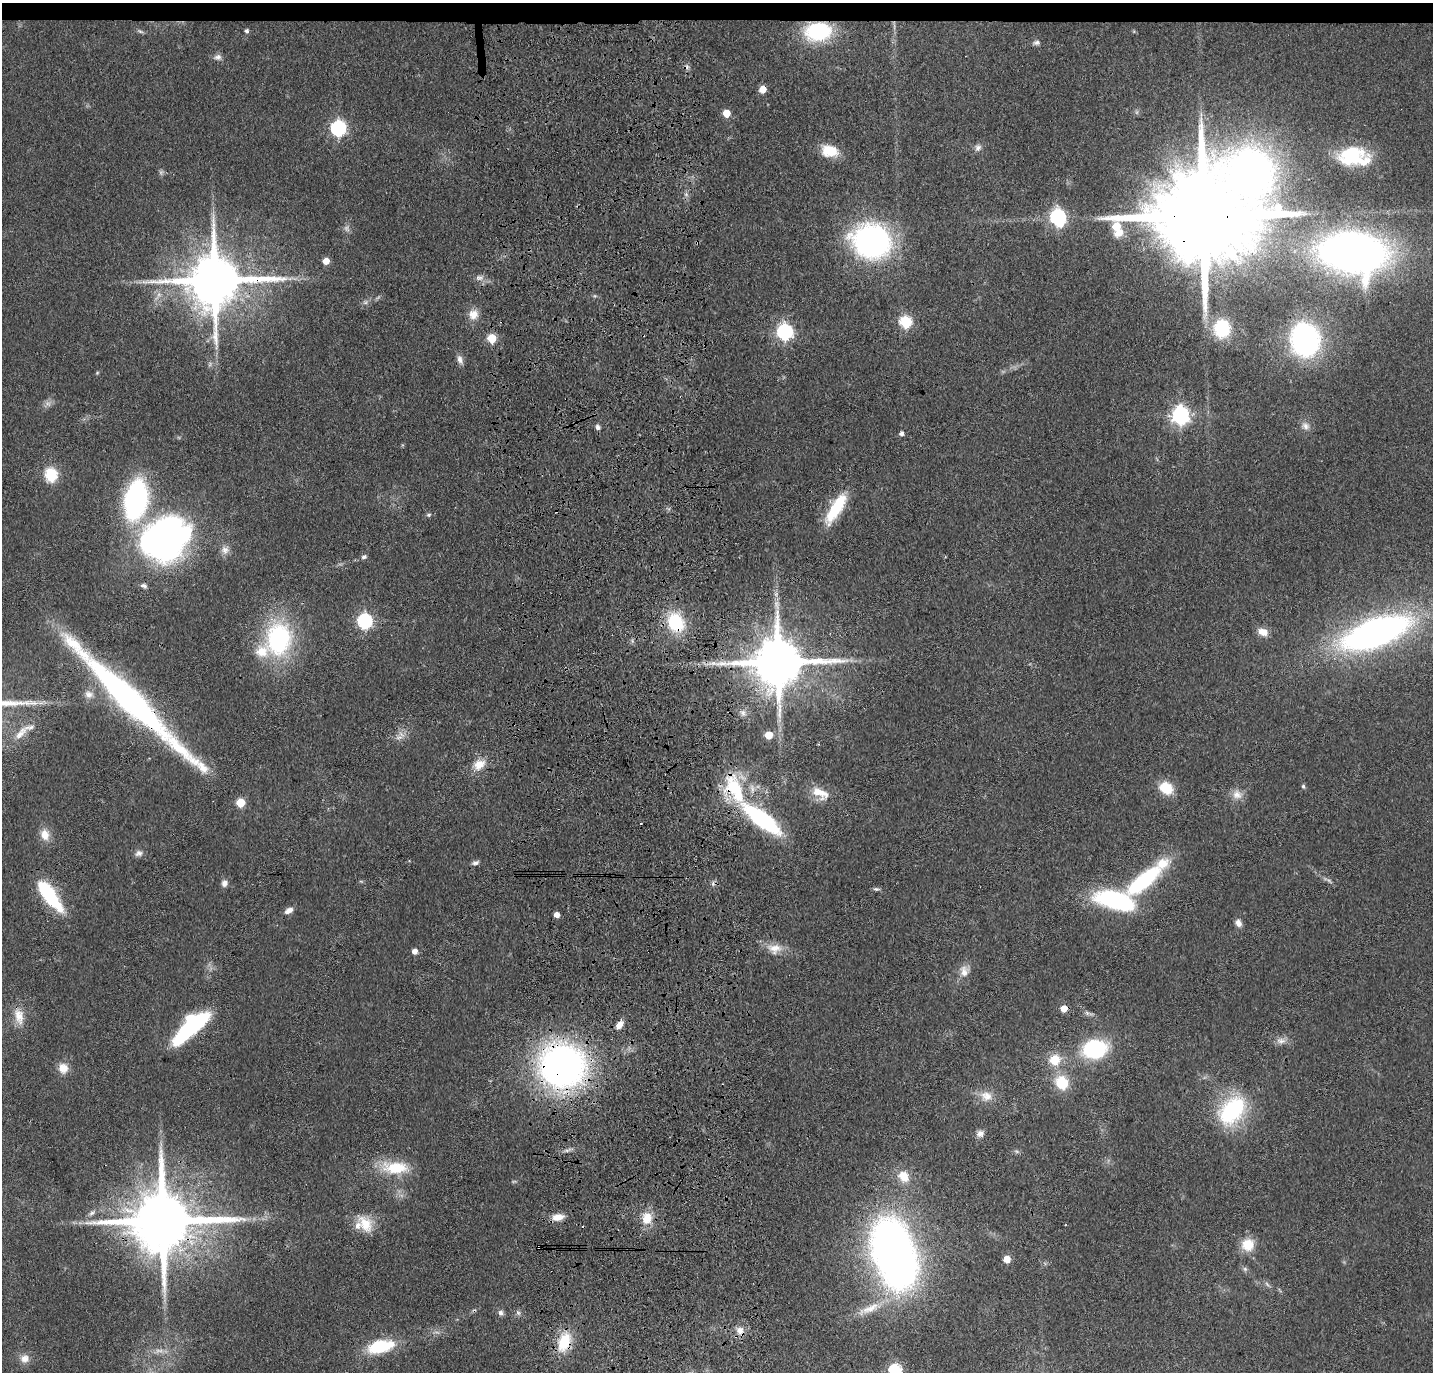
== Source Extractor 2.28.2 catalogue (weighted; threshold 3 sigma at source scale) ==
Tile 2 of 3 x 3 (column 2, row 1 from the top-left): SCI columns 1547-2977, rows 2854-4223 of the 4525 x 4336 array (HDU 1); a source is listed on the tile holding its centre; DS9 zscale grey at full resolution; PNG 1435 x 1374 px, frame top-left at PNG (2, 3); no overlay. Shown black and unused: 2% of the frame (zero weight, under 3 of 4 exposures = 6% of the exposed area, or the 3 px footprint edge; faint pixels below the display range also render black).
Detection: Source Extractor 2.28.2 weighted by HDU 2 'WHT'; one run over the whole footprint, this tile lists its part. Background 0.0633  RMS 0.006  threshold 0.0272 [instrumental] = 3 sigma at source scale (4.5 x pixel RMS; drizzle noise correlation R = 1.50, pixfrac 1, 0.05/0.05 arcsec/px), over >= 5 px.
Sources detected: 132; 6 too faint to see at this stretch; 1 inside a brighter object's white glare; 6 cosmic-ray / hot-pixel residue — not listed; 7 inside a brighter listed object's ellipse — not listed separately; the other 112 listed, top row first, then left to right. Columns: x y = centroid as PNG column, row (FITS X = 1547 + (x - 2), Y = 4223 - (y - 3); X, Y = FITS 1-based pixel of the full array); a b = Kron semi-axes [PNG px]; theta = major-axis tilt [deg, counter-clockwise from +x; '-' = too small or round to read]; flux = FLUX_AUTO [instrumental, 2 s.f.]
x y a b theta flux
140 31 9 4 -29 1.2
247 31 5 4 - 1.6
818 31 28 20 7 46
1036 43 9 6 11 1.8
218 57 10 8 2 2.7
763 89 5 5 - 10
727 113 5 5 - 14
338 128 7 6 - 150
978 148 10 8 55 2.7
830 151 17 12 -10 16
1351 155 29 19 14 34
1251 171 63 42 -19 340
1202 216 41 20 0 21000
1058 217 8 6 -70 170
871 241 35 30 -17 150
1353 253 53 34 -8 400
326 261 5 5 - 7.9
479 278 11 7 8 2.7
214 280 17 15 5 4200
595 296 6 4 -17 0.89
365 302 7 6 - 1.6
473 314 13 12 - 6.8
906 322 6 6 - 66
1222 328 19 17 87 28
785 332 7 6 - 180
492 338 5 5 - 28
1305 340 22 18 -79 170
460 360 13 7 -67 3.1
97 373 5 4 - 0.66
48 404 8 5 0 2
1180 415 7 7 - 260
1306 426 12 9 -46 3.7
598 427 8 6 -60 1.8
901 434 4 4 - 2.3
51 474 12 10 -80 22
136 500 26 16 80 170
836 508 36 11 58 29
428 515 7 5 2 1.1
164 539 48 38 32 240
225 550 12 11 - 4.1
364 557 8 5 20 1.5
144 586 8 5 -19 1.8
776 594 6 5 - 1.4
365 621 7 6 - 140
676 622 22 17 -69 32
1263 632 13 9 -19 6.1
1375 633 43 17 20 380
279 639 32 25 82 90
778 662 15 13 3 4100
89 694 12 10 -39 4.6
129 699 130 21 -44 210
743 713 10 8 -60 2.8
21 733 24 10 48 8.1
769 735 5 5 - 14
399 737 11 6 22 3
479 764 17 13 32 8.8
1303 786 6 4 -76 1.1
1166 788 15 12 -33 15
735 789 47 21 -65 42
820 793 26 13 -27 11
1237 794 14 12 -22 5.8
240 803 5 5 - 24
762 819 44 15 -37 78
45 835 15 12 -75 7.1
138 853 10 8 13 2.6
475 863 10 6 12 1.9
1145 879 56 14 41 69
224 883 9 8 - 2.9
876 889 8 5 -9 1.2
49 895 36 11 -53 45
1116 900 30 13 -16 110
289 910 11 6 28 3.5
557 915 4 4 - 4.9
1238 923 10 7 -68 3.3
775 948 21 14 -2 8.7
415 951 5 5 - 4.6
964 971 15 12 86 6.2
1087 1013 7 4 -45 1.5
19 1016 23 12 -79 9
619 1025 11 6 52 4.4
191 1028 44 13 41 67
1281 1041 14 9 -4 3.9
1095 1049 20 16 9 60
1055 1060 16 15 - 12
562 1066 38 37 - 270
63 1068 13 12 - 7
1062 1082 17 15 -52 17
986 1096 17 14 -15 8
1232 1110 29 19 49 70
980 1134 10 8 31 3.2
567 1150 7 4 18 1.5
395 1168 35 15 -3 24
904 1176 16 13 -52 10
92 1213 11 5 37 2.2
558 1217 14 8 10 6.8
647 1218 16 13 77 11
163 1221 19 16 3 6900
365 1224 26 17 -51 14
1248 1245 15 15 - 13
538 1247 3 2 - 0.82
894 1254 42 23 -73 650
1007 1259 5 5 - 12
1245 1269 6 6 - 1.4
1267 1284 8 4 -46 1.5
870 1308 31 11 24 14
501 1313 8 7 - 1.9
518 1313 8 5 -62 1.6
740 1331 13 9 -49 4.8
564 1342 25 14 71 20
380 1346 27 12 13 33
25 1358 13 12 - 5.3
895 1370 6 6 - 87
Overlapping masked pixels (flux is a lower limit): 12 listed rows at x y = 818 31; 1202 216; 214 280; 676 622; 778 662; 129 699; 735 789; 562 1066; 163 1221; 538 1247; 740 1331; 564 1342
Isophote crosses this tile's border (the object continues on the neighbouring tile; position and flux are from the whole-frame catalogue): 2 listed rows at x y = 129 699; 895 1370